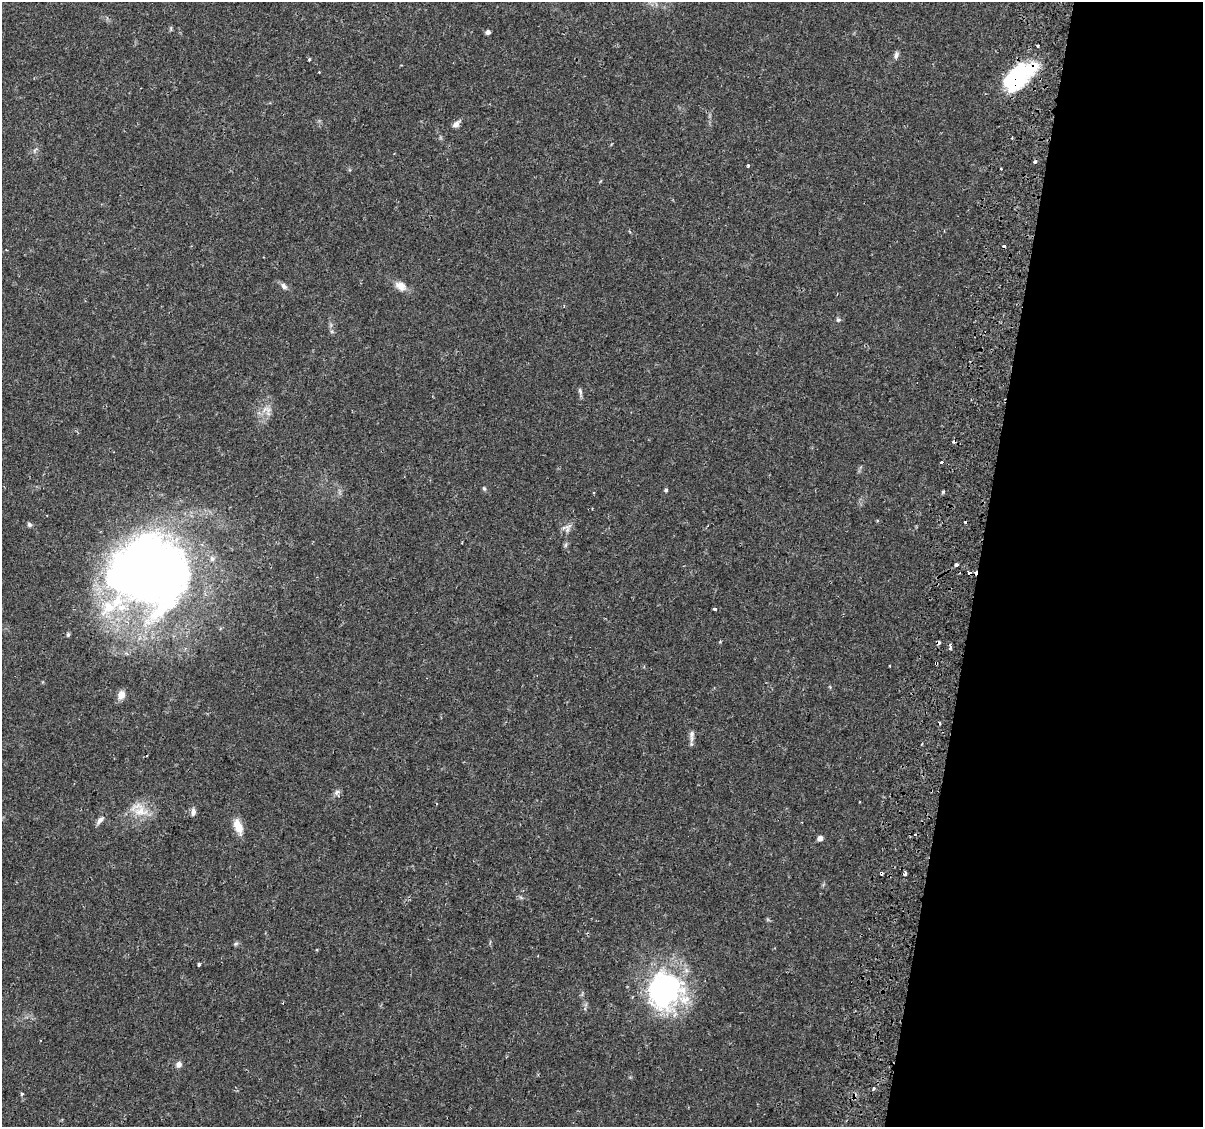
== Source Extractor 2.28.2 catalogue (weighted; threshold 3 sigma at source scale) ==
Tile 8 of 4 x 4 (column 4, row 2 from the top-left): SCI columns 3668-4868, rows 2538-3662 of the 4939 x 5131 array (HDU 1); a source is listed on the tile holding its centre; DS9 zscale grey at full resolution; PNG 1205 x 1129 px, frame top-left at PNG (2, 2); no overlay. Shown black and unused: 19% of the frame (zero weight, under 2 of 3 exposures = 5% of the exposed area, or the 3 px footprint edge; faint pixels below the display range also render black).
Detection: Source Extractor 2.28.2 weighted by HDU 2 'WHT'; one run over the whole footprint, this tile lists its part. Background 0.0483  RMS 0.0035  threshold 0.0156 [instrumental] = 3 sigma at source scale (4.5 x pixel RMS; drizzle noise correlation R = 1.50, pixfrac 1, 0.0396/0.0396 arcsec/px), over >= 5 px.
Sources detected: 60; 3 inside a brighter object's white glare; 11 cosmic-ray / hot-pixel residue — not listed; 1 inside a brighter listed object's ellipse — not listed separately; the other 45 listed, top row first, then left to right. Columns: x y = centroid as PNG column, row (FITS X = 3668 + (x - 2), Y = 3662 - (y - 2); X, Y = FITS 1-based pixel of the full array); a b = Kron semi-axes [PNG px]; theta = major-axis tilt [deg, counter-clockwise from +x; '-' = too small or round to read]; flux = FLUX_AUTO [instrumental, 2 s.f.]
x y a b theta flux
171 29 6 4 -72 0.44
488 32 5 4 - 1.1
1038 46 3 3 - 0.71
896 55 10 5 78 1
309 59 3 3 - 0.42
1016 77 35 21 47 29
456 124 10 6 39 1.6
35 150 9 3 45 0.58
748 165 4 3 - 0.4
284 286 9 6 -46 1.3
400 286 14 10 -37 3.2
838 320 6 6 - 0.64
580 391 10 5 -75 0.88
268 410 7 6 - 1.4
942 462 3 3 - 2.2
484 488 6 5 - 0.52
666 490 4 4 - 0.59
943 492 3 3 - 0.79
29 524 6 6 - 0.73
567 528 15 9 68 2.1
956 565 4 3 - 2.1
156 569 85 69 35 330
969 572 6 4 -14 1.9
715 609 4 3 - 0.6
68 635 6 5 - 0.53
950 647 6 3 -87 1.3
936 663 3 3 - 1.2
890 666 3 2 - 0.39
121 695 10 8 72 2.7
939 723 4 3 - 0.56
692 734 11 7 88 1.4
337 792 9 7 50 1.2
141 811 22 17 -20 7
193 812 10 6 84 1.3
100 820 13 6 48 1.4
238 826 19 9 -69 4.5
820 838 5 4 - 2.2
881 873 3 3 - 1
905 874 4 3 - 3.8
236 944 7 5 21 0.62
199 964 3 3 - 0.63
664 989 52 41 47 56
179 1064 7 6 - 1.6
873 1089 4 3 - 2.4
22 1094 5 4 - 0.46
Overlapping masked pixels (flux is a lower limit): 4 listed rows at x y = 1016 77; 969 572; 936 663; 881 873